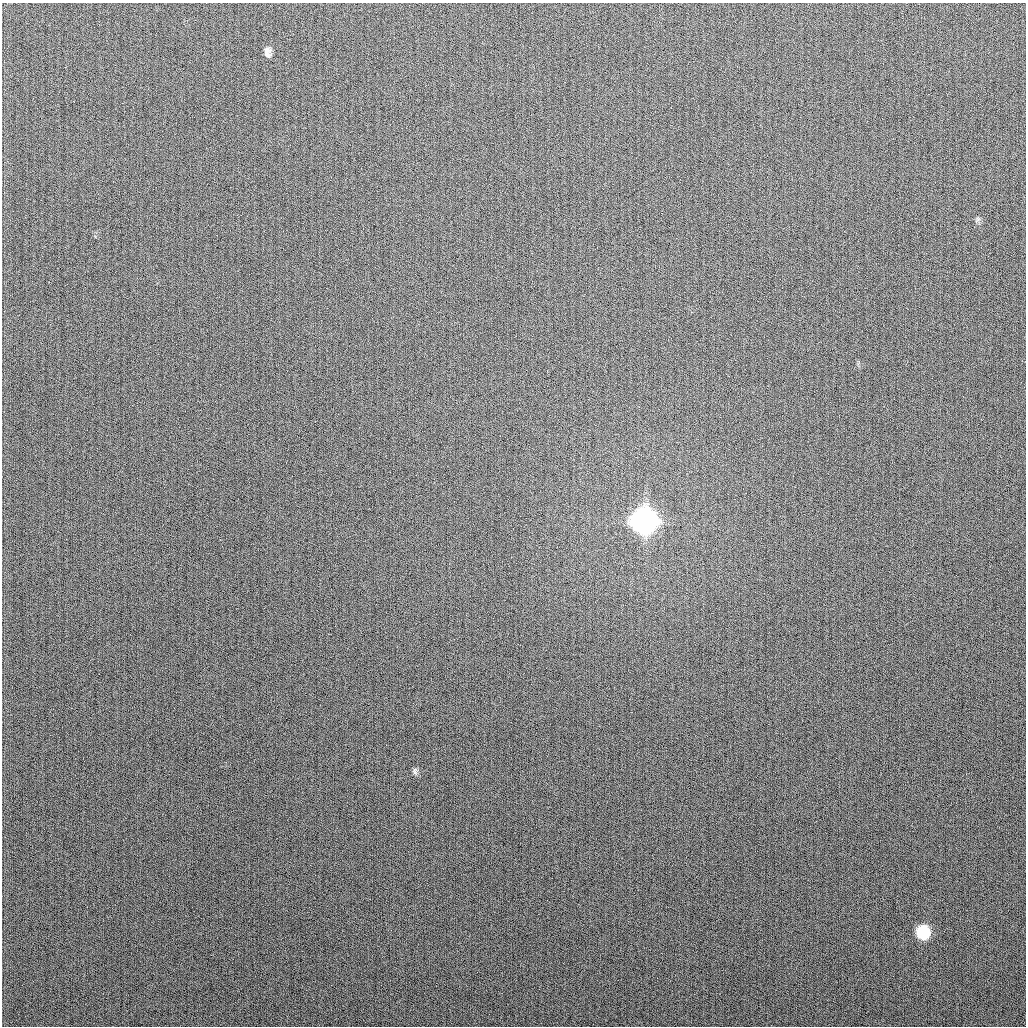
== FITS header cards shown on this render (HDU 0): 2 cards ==
NAXIS1  =                 1024
NAXIS2  =                 1024

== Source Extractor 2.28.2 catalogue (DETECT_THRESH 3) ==
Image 1024 x 1024 px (HDU 0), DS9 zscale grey, 1 PNG px = 1 image px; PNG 1028 x 1028 px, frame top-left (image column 1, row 1024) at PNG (2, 3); no overlay
Background 264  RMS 10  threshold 31.1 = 3 sigma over >= 5 px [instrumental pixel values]
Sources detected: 5; all 5 listed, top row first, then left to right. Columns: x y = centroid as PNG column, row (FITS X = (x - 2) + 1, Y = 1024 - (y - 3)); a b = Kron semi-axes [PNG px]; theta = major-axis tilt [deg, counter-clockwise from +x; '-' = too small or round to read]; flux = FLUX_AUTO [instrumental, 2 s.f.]
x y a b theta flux
267 52 10 6 -87 3.7e+03
978 219 6 6 - 1.5e+03
644 521 12 11 - 1.1e+06
415 771 10 6 -90 1.9e+03
923 932 9 9 - 7.0e+04